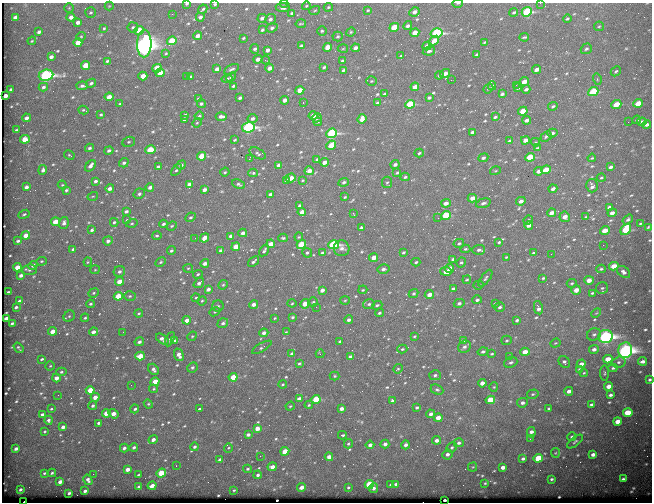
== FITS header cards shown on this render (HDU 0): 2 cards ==
NAXIS1  =                  650
NAXIS2  =                  500

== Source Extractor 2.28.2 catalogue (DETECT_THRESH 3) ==
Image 650 x 500 px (HDU 0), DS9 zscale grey, 1 PNG px = 1 image px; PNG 654 x 504 px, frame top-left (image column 1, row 500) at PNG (2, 3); each listed source drawn as its Kron ellipse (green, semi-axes under 4 px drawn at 4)
Background 644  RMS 3.4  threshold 10.1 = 3 sigma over >= 5 px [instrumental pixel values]
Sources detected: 642; of the 642, the 500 brightest by FLUX_AUTO listed and drawn (142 fainter detections omitted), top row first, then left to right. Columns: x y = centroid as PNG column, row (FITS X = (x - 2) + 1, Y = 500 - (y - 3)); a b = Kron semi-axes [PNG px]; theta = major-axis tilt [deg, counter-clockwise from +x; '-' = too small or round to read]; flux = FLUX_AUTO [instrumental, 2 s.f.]
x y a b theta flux
284 3 4 3 - 260
458 3 5 3 - 300
540 3 2 2 - 360
187 4 4 3 - 360
215 4 3 3 - 340
109 6 4 4 - 220
306 6 4 3 - 230
328 7 5 4 - 280
69 8 5 5 - 310
283 8 7 4 -7 810
203 9 5 3 - 340
315 10 5 3 - 250
368 10 4 4 - 250
91 12 5 5 - 340
414 12 5 4 - 1000
514 12 4 3 - 370
527 12 5 4 - 20000
292 13 4 3 - 370
172 14 2 2 - 510
15 17 4 3 - 960
71 17 4 4 - 1000
200 17 4 3 - 730
262 18 4 3 - 740
270 19 5 4 - 570
567 19 4 3 - 320
78 22 4 3 - 920
301 24 5 2 - 240
408 26 5 4 - 610
599 26 5 4 - 310
133 27 5 5 - 410
394 27 5 4 - 4800
104 28 3 3 - 240
272 28 6 4 19 520
139 30 4 4 - 7000
262 30 3 3 - 330
322 31 4 4 - 310
39 32 4 3 - 560
351 32 5 4 - 250
415 33 4 4 - 2800
436 33 6 4 15 27000
81 36 5 4 - 250
198 36 4 3 - 1500
338 36 5 5 - 370
524 37 5 2 - 300
243 38 3 2 - 250
32 41 4 3 - 240
172 41 5 4 - 6600
434 41 6 4 38 2000
485 42 4 2 - 270
78 43 4 4 - 2600
144 43 14 7 89 170000
301 46 4 3 - 440
427 46 4 3 - 1300
327 47 4 4 - 2800
355 48 4 3 - 930
255 49 5 3 - 530
343 49 5 3 - 220
586 49 6 5 - 500
268 50 4 3 - 940
429 51 6 4 11 540
166 53 3 3 - 230
477 55 4 3 - 550
401 56 3 2 - 310
51 57 4 3 - 780
258 59 4 4 - 1100
265 60 4 2 - 330
107 61 4 3 - 320
342 61 4 3 - 380
86 65 4 4 - 4100
324 67 3 3 - 390
157 68 4 4 - 5100
270 68 4 3 - 1300
217 69 4 3 - 1400
231 69 8 4 27 580
537 69 4 3 - 1200
343 70 3 3 - 360
616 71 5 4 - 350
160 73 4 4 - 3900
445 73 5 4 - 1500
46 75 7 5 8 52000
439 75 4 3 - 350
143 76 4 4 - 2600
186 76 3 2 - 250
191 76 4 3 - 420
231 77 5 4 - 520
227 79 5 4 - 350
597 79 6 3 -73 230
451 80 2 2 - 1000
371 81 5 4 - 290
524 81 4 3 - 2100
91 83 5 3 - 480
516 85 3 2 - 290
82 86 5 4 - 630
233 86 4 3 - 340
492 86 4 3 - 340
43 87 4 4 - 450
415 87 4 3 - 1700
518 88 4 3 - 420
11 89 3 3 - 390
488 89 5 3 - 280
526 89 4 3 - 600
300 90 4 4 - 2800
593 92 5 4 - 11000
384 94 3 3 - 330
502 94 4 3 - 480
5 96 4 3 - 1300
109 97 4 4 - 2600
199 98 4 4 - 330
240 98 3 3 - 530
429 98 4 3 - 380
285 100 4 3 - 1300
303 102 3 2 - 940
377 102 3 3 - 290
638 103 5 4 - 4100
120 104 4 3 - 270
201 104 4 4 - 430
410 104 5 4 - 13000
616 104 5 4 - 4700
553 106 5 4 - 400
83 110 5 3 - 290
523 111 5 4 - 4700
101 115 4 3 - 280
185 115 4 3 - 650
199 116 4 4 - 290
221 116 5 3 - 940
313 116 4 4 - 1700
495 117 4 2 - 390
26 118 4 3 - 870
252 118 5 4 - 770
317 118 5 3 - 330
362 119 5 4 - 1800
185 120 4 3 - 740
527 120 4 3 - 910
637 120 4 3 - 430
318 122 4 4 - 330
628 122 2 2 - 320
642 122 4 3 - 720
197 123 5 4 - 230
647 125 4 3 - 740
248 127 6 5 - 40000
16 130 3 3 - 310
472 132 4 3 - 620
332 133 5 4 - 26000
552 133 5 3 - 550
546 136 6 4 42 420
25 139 5 4 - 4300
235 140 3 3 - 250
525 140 4 3 - 1500
510 141 4 3 - 440
129 142 6 5 - 310
536 142 4 4 - 240
331 145 5 4 - 4400
90 148 4 3 - 450
537 148 4 4 - 260
150 150 5 4 - 5900
109 151 4 4 - 600
258 153 9 5 -28 500
419 153 5 4 - 370
69 155 5 4 - 240
202 156 4 4 - 4700
530 157 5 4 - 8100
483 158 5 4 - 590
592 158 4 3 - 260
249 159 3 2 - 2000
317 159 4 3 - 360
324 162 4 3 - 1700
124 163 5 4 - 490
395 164 4 3 - 730
181 165 5 4 - 730
278 165 4 3 - 850
90 166 6 4 51 1100
158 167 3 3 - 390
610 167 4 3 - 530
43 170 5 4 - 730
176 170 7 3 53 370
546 170 5 4 - 6100
309 171 4 4 - 2000
495 171 5 3 - 240
539 171 5 3 - 1300
225 172 5 4 - 260
253 173 5 4 - 320
397 173 4 3 - 310
405 177 5 3 - 370
291 178 5 3 - 2500
601 178 4 3 - 240
286 180 3 3 - 480
303 180 3 3 - 240
95 181 4 3 - 520
344 182 5 4 - 460
387 182 6 5 - 390
189 184 4 3 - 780
238 184 7 4 -25 440
62 185 4 4 - 230
592 186 6 5 - 890
26 187 4 3 - 810
150 187 4 3 - 870
110 188 4 3 - 1000
553 189 4 3 - 980
66 190 3 3 - 390
204 190 4 3 - 940
139 194 6 5 - 520
270 194 4 3 - 520
93 196 5 3 - 230
345 197 3 2 - 250
472 198 4 4 - 2000
521 201 5 4 - 1000
446 203 5 4 - 1400
483 203 7 4 16 620
300 205 4 3 - 490
609 207 4 3 - 460
126 211 4 3 - 670
302 212 4 3 - 1900
353 213 3 2 - 310
551 213 4 3 - 1500
612 213 4 3 - 1000
24 214 6 3 22 330
446 215 5 4 - 8600
190 217 6 4 28 380
565 217 5 5 - 1500
586 217 4 3 - 220
438 218 2 2 - 410
127 220 4 4 - 230
528 220 5 3 - 260
628 220 6 4 35 480
55 222 4 4 - 3800
114 222 4 3 - 360
64 223 6 5 - 830
132 223 6 4 16 310
163 224 4 3 - 480
640 224 3 2 - 250
529 225 4 3 - 1100
172 226 5 4 - 320
648 227 3 2 - 230
361 228 4 3 - 700
626 229 6 4 50 12000
92 230 4 3 - 480
605 230 5 4 - 2600
243 233 4 3 - 1000
26 235 4 4 - 2500
157 236 5 4 - 340
231 236 4 3 - 1300
299 237 4 4 - 240
195 238 2 2 - 320
204 238 5 4 - 2000
283 238 4 3 - 330
18 241 3 3 - 440
108 241 5 4 - 800
499 242 4 3 - 310
459 243 5 4 - 390
271 244 4 3 - 2200
301 244 5 4 - 6400
333 245 5 4 - 24000
603 245 2 2 - 990
236 247 4 4 - 4100
342 248 8 8 - 1100
73 249 4 3 - 540
465 249 5 4 - 340
220 250 3 3 - 390
479 250 6 5 - 750
171 251 4 4 - 430
264 251 6 3 56 510
404 252 4 3 - 320
307 253 5 4 - 430
322 253 4 3 - 620
533 253 4 3 - 250
551 254 2 2 - 1200
506 257 4 3 - 220
374 258 4 4 - 2300
453 259 4 4 - 420
41 261 5 4 - 330
253 261 6 3 39 500
88 262 4 4 - 240
161 262 6 4 28 390
416 262 4 3 - 350
461 262 5 4 - 390
205 263 4 3 - 1000
33 265 5 4 - 1100
614 266 5 4 - 3000
17 267 4 3 - 2000
188 268 5 4 - 240
450 268 4 4 - 2300
383 269 6 5 - 680
601 269 5 4 - 350
29 270 7 5 6 500
95 270 5 4 - 240
446 271 6 4 -10 2200
119 272 6 5 - 720
623 272 7 5 -38 770
198 274 5 3 - 360
21 275 4 3 - 890
485 278 10 4 54 510
543 278 4 4 - 300
467 280 4 3 - 260
589 280 4 4 - 1700
119 281 4 4 - 3100
199 283 6 4 39 880
572 283 5 3 - 290
223 285 5 4 - 290
479 285 5 4 - 260
602 288 6 5 - 430
208 289 4 3 - 940
453 289 4 3 - 510
322 290 4 3 - 1200
363 290 5 3 - 250
576 290 5 4 - 1900
8 292 3 3 - 240
94 293 5 4 - 340
414 293 5 4 - 430
592 293 4 3 - 340
429 294 4 4 - 1800
118 296 4 4 - 6900
130 296 6 5 - 380
196 298 4 3 - 250
345 300 5 3 - 230
477 300 5 3 - 540
19 301 3 3 - 370
202 301 5 4 - 280
313 302 5 4 - 350
292 303 4 4 - 260
459 303 5 4 - 530
495 303 3 2 - 260
90 304 4 3 - 350
254 304 4 4 - 1100
305 304 5 4 - 2800
369 304 6 4 15 460
377 305 5 4 - 390
218 306 6 5 - 450
16 307 4 3 - 540
316 307 2 2 - 780
500 307 5 4 - 540
538 308 7 4 -79 1300
215 312 5 4 - 320
139 313 4 3 - 240
379 313 4 4 - 440
596 313 5 3 - 230
69 316 6 5 - 380
292 317 4 3 - 330
6 318 4 3 - 1300
85 318 4 3 - 260
275 318 3 3 - 230
187 320 4 3 - 1500
349 320 4 4 - 700
517 320 3 3 - 440
12 323 3 3 - 450
223 323 6 4 35 620
52 331 4 3 - 2400
93 332 4 4 - 990
123 332 2 2 - 410
286 332 4 3 - 250
264 333 4 4 - 1000
594 334 7 6 - 610
192 336 5 4 - 250
414 336 4 3 - 260
606 336 7 6 - 74000
162 339 7 4 -35 1100
170 339 7 3 63 310
463 340 4 3 - 960
506 340 5 4 - 320
175 341 4 3 - 1300
139 342 5 4 - 620
340 342 4 3 - 630
555 343 5 4 - 250
262 347 11 4 30 480
464 347 7 6 - 730
18 348 6 3 -54 340
402 349 5 4 - 310
594 349 5 4 - 890
625 350 8 7 - 97000
483 352 5 4 - 530
525 352 4 4 - 2800
292 354 4 3 - 1200
320 354 4 3 - 280
492 354 4 3 - 260
179 355 6 4 -69 1400
140 356 5 4 - 4400
350 357 4 4 - 1400
509 357 4 4 - 470
42 359 3 3 - 370
608 359 4 4 - 3700
642 361 4 3 - 870
511 362 7 5 22 540
564 362 6 5 - 590
619 362 7 5 15 580
299 363 3 3 - 310
581 364 4 4 - 1000
50 366 4 4 - 260
192 367 5 5 - 470
613 368 5 4 - 400
153 369 6 5 - 770
398 369 5 4 - 280
579 369 3 3 - 290
61 372 5 4 - 360
584 373 4 3 - 240
605 373 8 3 89 300
435 375 6 5 - 530
335 376 5 4 - 270
233 377 4 4 - 6600
56 378 4 3 - 1700
650 380 3 3 - 330
155 382 4 4 - 4700
482 383 4 3 - 1400
283 384 4 3 - 260
131 385 3 2 - 280
609 386 4 4 - 2000
494 387 4 4 - 240
153 389 4 4 - 270
90 390 4 4 - 4500
437 390 6 4 -24 410
569 391 4 3 - 1200
533 394 6 4 16 350
58 395 2 2 - 250
610 395 4 3 - 540
95 397 4 4 - 1700
299 399 4 3 - 1400
316 399 4 4 - 11000
490 400 5 4 - 6000
392 401 3 3 - 400
522 403 5 5 - 780
148 404 4 4 - 260
591 404 4 3 - 400
309 405 4 3 - 270
93 406 4 4 - 520
290 406 5 4 - 270
417 407 4 3 - 410
549 408 3 3 - 300
51 409 3 3 - 230
135 409 4 4 - 420
200 409 3 3 - 450
341 409 4 3 - 920
106 413 4 4 - 2300
628 413 5 4 - 6300
42 414 4 3 - 740
114 414 5 4 - 1800
431 414 4 4 - 860
438 418 4 4 - 2500
49 420 4 4 - 550
617 421 4 4 - 2400
99 423 3 3 - 540
63 427 4 3 - 1100
257 428 4 4 - 2100
45 431 3 3 - 240
531 432 5 4 - 1100
248 435 4 3 - 680
342 435 4 3 - 400
572 437 4 4 - 470
530 439 3 3 - 240
153 440 5 4 - 1100
437 440 4 4 - 990
575 442 9 4 38 470
459 443 5 4 - 580
348 444 4 4 - 300
385 444 4 4 - 820
370 445 4 4 - 870
406 445 4 4 - 730
134 447 4 3 - 510
195 447 4 4 - 520
452 447 5 4 - 360
124 448 4 3 - 690
228 448 4 4 - 270
16 449 4 3 - 730
285 451 4 4 - 4200
555 453 5 4 - 230
447 454 5 5 - 700
593 454 4 3 - 990
260 456 2 2 - 680
329 457 4 4 - 1600
538 458 5 4 - 7800
523 459 4 3 - 580
220 460 4 3 - 1200
176 466 3 2 - 240
272 467 5 4 - 1400
473 467 4 4 - 230
503 467 4 3 - 1200
127 469 4 3 - 1400
248 469 4 3 - 370
44 473 4 3 - 310
52 473 4 3 - 370
161 473 5 4 - 6200
93 474 2 2 - 260
138 475 3 3 - 230
258 475 4 4 - 600
551 479 3 3 - 350
623 479 4 3 - 490
88 480 5 4 - 700
60 482 4 3 - 1100
485 483 3 3 - 220
369 484 5 4 - 8300
396 484 4 3 - 520
391 485 3 3 - 310
152 486 4 3 - 1600
138 487 3 3 - 320
302 487 4 3 - 1100
348 487 4 3 - 260
373 488 5 4 - 750
20 489 4 3 - 490
234 490 3 3 - 230
85 491 4 3 - 520
69 493 3 3 - 400
445 500 3 2 - 410
24 502 2 2 - 410
At the frame edge (FLAGS 8, measured only in part): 7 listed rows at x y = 284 3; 458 3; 540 3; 187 4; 215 4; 650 380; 24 502
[142 fainter detections neither listed nor drawn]